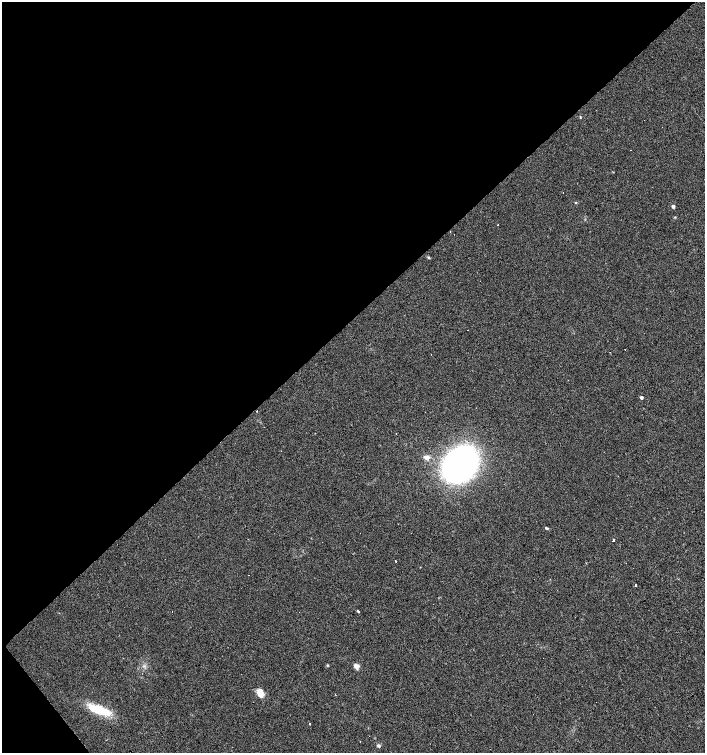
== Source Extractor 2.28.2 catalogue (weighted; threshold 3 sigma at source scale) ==
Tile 5 of 4 x 4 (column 1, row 2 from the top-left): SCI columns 205-1609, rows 3003-4503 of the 5965 x 6004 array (HDU 1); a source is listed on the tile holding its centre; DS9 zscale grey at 2 x 2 block average (1 PNG px = mean of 2 x 2 image px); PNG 707 x 755 px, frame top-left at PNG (2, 2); no overlay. Shown black and unused: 43% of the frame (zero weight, under 2 of 3 exposures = <1% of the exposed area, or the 3 px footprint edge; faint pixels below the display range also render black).
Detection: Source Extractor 2.28.2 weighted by HDU 2 'WHT'; one run over the whole footprint, this tile lists its part. Background 0.0211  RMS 0.0055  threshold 0.0249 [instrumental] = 3 sigma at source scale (4.5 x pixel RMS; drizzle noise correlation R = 1.50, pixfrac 1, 0.0396/0.0396 arcsec/px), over >= 5 px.
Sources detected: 39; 13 cosmic-ray / hot-pixel residue — not listed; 2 inside a brighter listed object's ellipse — not listed separately; the other 24 listed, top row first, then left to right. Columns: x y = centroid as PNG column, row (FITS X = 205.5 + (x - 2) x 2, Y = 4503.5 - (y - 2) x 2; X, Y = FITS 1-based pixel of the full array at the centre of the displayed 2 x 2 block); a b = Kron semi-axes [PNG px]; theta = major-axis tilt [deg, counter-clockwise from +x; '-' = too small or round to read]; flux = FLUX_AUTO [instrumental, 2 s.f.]
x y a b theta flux
580 117 3 2 - 0.83
644 120 2 2 - 0.6
630 150 2 2 - 1.5
563 193 2 2 - 0.34
575 202 3 3 - 0.89
673 206 2 2 - 5.9
498 225 2 2 - 2.1
428 257 3 3 - 1.1
641 398 2 2 - 5.3
396 434 2 2 - 0.52
281 451 2 2 - 0.45
427 457 3 3 - 22
460 464 27 21 48 560
546 528 4 3 - 1.5
613 540 2 2 - 3
396 561 2 2 - 1.2
636 585 2 2 - 18
358 611 3 2 - 6.8
328 665 4 2 - 0.64
356 666 7 6 - 4.8
260 694 10 7 -59 11
99 710 29 9 -19 39
310 724 2 2 - 0.69
379 746 5 4 - 2.2
Diffuse or blended objects may show on this block-average render without a row.